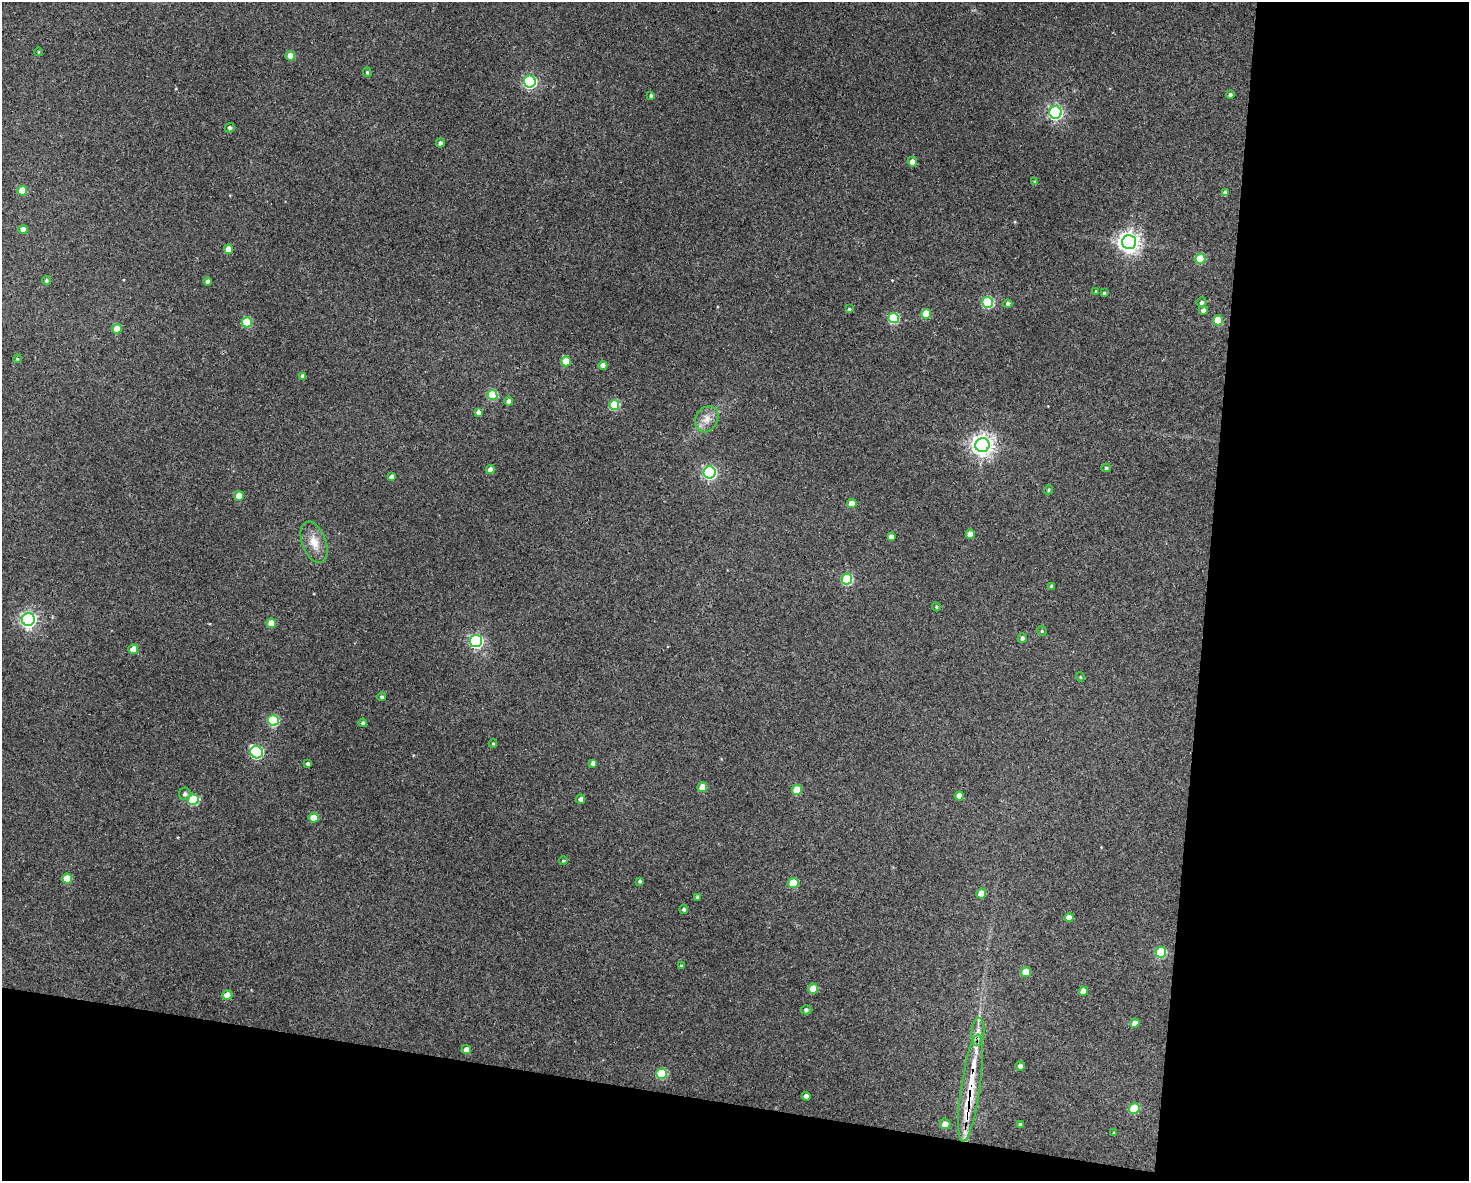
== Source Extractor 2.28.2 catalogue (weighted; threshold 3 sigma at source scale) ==
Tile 12 of 3 x 4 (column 3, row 4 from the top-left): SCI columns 3049-4515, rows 6-1184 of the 4744 x 4723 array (HDU 1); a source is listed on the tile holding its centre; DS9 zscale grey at full resolution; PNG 1471 x 1183 px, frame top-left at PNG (2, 2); each listed source drawn as its Kron ellipse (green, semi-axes under 4 px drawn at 4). Shown black and unused: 25% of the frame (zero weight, under 3 of 4 exposures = <1% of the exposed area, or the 3 px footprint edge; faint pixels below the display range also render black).
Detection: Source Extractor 2.28.2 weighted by HDU 2 'WHT'; one run over the whole footprint, this tile lists its part. Background 0.124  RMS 0.0062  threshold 0.0281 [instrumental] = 3 sigma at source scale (4.5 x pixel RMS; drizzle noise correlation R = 1.50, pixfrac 1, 0.05/0.05 arcsec/px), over >= 5 px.
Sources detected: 103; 2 inside a brighter listed object's ellipse — not listed separately; the other 101 listed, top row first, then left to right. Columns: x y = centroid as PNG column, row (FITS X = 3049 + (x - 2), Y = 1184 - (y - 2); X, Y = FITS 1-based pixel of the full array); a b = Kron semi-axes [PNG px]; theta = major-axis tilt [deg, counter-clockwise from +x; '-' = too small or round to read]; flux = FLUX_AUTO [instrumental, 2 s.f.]
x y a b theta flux
38 52 4 3 - 0.48
290 56 4 4 - 8.5
367 72 5 4 - 0.87
530 81 6 6 - 100
1230 94 4 4 - 1.3
651 95 4 4 - 1.3
1055 112 6 6 - 130
230 128 5 4 - 1.4
440 143 4 4 - 1.6
912 162 5 5 - 3.4
1035 182 4 3 - 1
22 191 5 5 - 10
1225 193 4 4 - 2.4
23 230 4 4 - 5
1129 242 7 7 - 410
228 249 4 4 - 6.8
1200 259 5 5 - 21
46 281 4 4 - 0.98
207 282 4 3 - 2.1
1096 291 4 3 - 0.63
1104 293 4 3 - 1
988 302 5 5 - 46
1202 302 5 5 - 1.6
1008 304 4 4 - 1.8
849 309 4 4 - 0.81
1203 310 4 4 - 2.4
926 314 5 5 - 20
894 318 5 5 - 44
1218 320 5 5 - 18
247 322 5 5 - 26
117 329 5 4 - 8.5
17 359 4 3 - 0.55
566 361 5 5 - 12
603 366 4 4 - 4.7
303 376 4 4 - 2.8
492 395 5 5 - 27
509 401 4 4 - 2.2
614 405 5 5 - 28
478 412 4 4 - 2.3
707 419 14 11 59 5.9
982 445 7 7 - 400
1106 468 5 4 - 0.9
490 470 4 4 - 4.1
710 472 6 6 - 100
392 477 4 4 - 3.5
1049 490 5 4 - 0.73
239 496 5 5 - 7.9
852 504 5 4 - 7.8
970 534 4 4 - 6.1
891 537 4 4 - 3.2
314 542 21 11 -69 8.6
847 579 5 5 - 46
1052 586 3 3 - 1.4
936 607 4 4 - 0.71
28 619 6 6 - 170
271 623 5 4 - 7.2
1042 631 5 4 - 0.84
1022 638 5 4 - 1.5
476 641 6 6 - 120
133 649 5 5 - 8.2
1080 677 5 3 - 0.5
382 697 4 4 - 1.4
273 720 5 5 - 41
363 723 4 4 - 1.5
493 744 4 4 - 0.62
257 752 6 6 - 77
593 763 4 4 - 2.4
308 764 4 3 - 1.4
702 787 5 4 - 11
797 790 5 5 - 13
185 794 6 6 - 2
959 796 4 4 - 5.5
581 799 5 4 - 2.1
193 800 5 5 - 37
314 818 5 5 - 10
563 861 4 3 - 0.57
67 878 5 5 - 13
640 881 4 4 - 1
793 883 5 5 - 20
981 893 5 5 - 12
698 897 4 4 - 1.3
684 909 4 4 - 1.3
1069 917 4 4 - 5.3
1161 952 5 5 - 32
681 966 4 4 - 0.81
1026 972 5 5 - 13
813 989 5 5 - 12
1084 991 4 4 - 6.4
227 995 5 4 - 9.5
806 1010 5 4 - 1.4
1135 1023 5 4 - 3.4
978 1032 14 6 86 4.1
466 1050 4 4 - 3.1
1020 1066 5 4 - 2.1
662 1074 5 5 - 28
970 1088 54 9 82 29
806 1096 4 4 - 3.1
1134 1109 5 5 - 27
945 1124 5 5 - 4.2
1020 1124 3 3 - 1.3
1114 1133 4 3 - 0.91
Overlapping masked pixels (flux is a lower limit): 1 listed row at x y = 970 1088